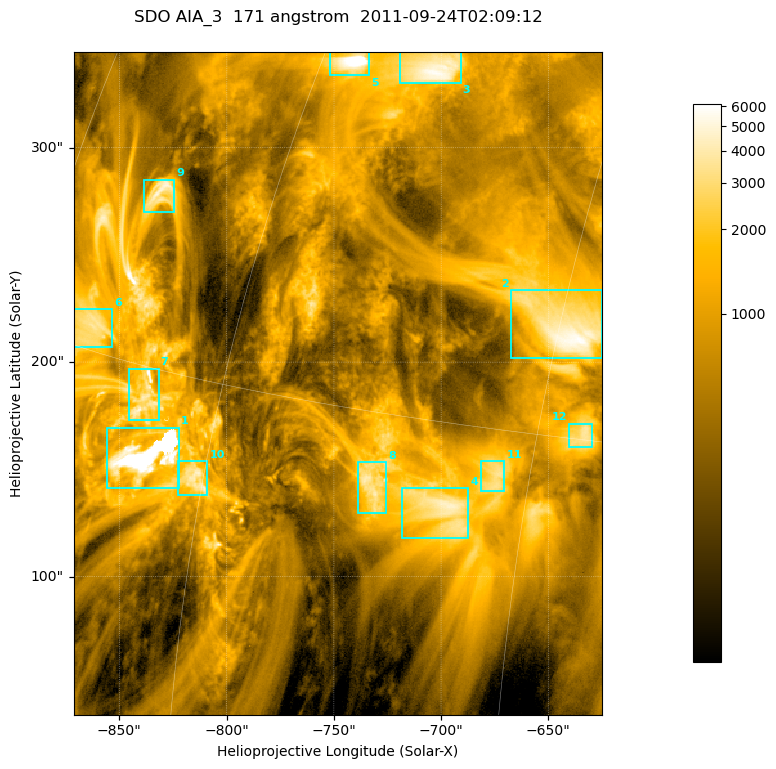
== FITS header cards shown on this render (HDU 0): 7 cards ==
TELESCOP= 'SDO     '           /
INSTRUME= 'AIA_3   '           /
WAVELNTH=                  171 /
WAVEUNIT= 'angstrom'           /
DATE-OBS= '2011-09-24T02:09:12.34' /
CTYPE1  = 'HPLN-TAN'           /
CTYPE2  = 'HPLT-TAN'           /

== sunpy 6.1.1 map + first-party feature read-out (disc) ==
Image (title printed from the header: SDO AIA_3  171 angstrom  2011-09-24T02:09:12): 411 x 515 px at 0.599 arcsec/px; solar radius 956 arcsec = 1595 px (partial field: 2.6% of the solar disc is inside the frame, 100% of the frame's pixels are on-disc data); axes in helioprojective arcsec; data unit not stated in the header (colour bar unlabelled)
Pointing: header CRPIX1/2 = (2051.64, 2049.57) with CRVAL1/2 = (0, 0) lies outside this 411 x 515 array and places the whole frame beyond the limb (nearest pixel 1.41 R_sun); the SolarSoft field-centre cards XCEN/YCEN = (-748.1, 190.1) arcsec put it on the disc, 1314 arcsec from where CRPIX/CRVAL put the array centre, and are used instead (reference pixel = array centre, CRVAL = XCEN/YCEN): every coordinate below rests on XCEN/YCEN
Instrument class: DISC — disc imager (sunpy class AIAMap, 171 A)
Bright regions (active regions / flare kernels): reference = the on-disc median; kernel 3 px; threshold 5 sigma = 2053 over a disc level ~631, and >= 1.15x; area >= 211 px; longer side >= 5 px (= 3 arcsec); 12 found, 12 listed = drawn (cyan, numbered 1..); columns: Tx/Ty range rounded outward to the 2 arcsec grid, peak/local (2 s.f.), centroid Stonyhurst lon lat
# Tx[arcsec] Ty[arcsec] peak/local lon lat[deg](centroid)
1 -856..-822 140..170 26 -64 +13
2 -668..-624 202..234 9.5 -45 +18
3 -720..-690 330..346 9 -54 +25
4 -720..-686 118..142 7.3 -48 +13
5 -752..-732 332..346 15 -58 +25
6 -872..-852 206..226 5.7 -69 +16
7 -846..-832 172..198 8.8 -64 +14
8 -740..-724 130..154 6.3 -52 +13
9 -840..-824 270..286 7.7 -67 +20
10 -824..-808 138..154 7.1 -61 +12
11 -682..-670 140..154 5.6 -46 +14
12 -642..-630 160..172 5.8 -43 +15